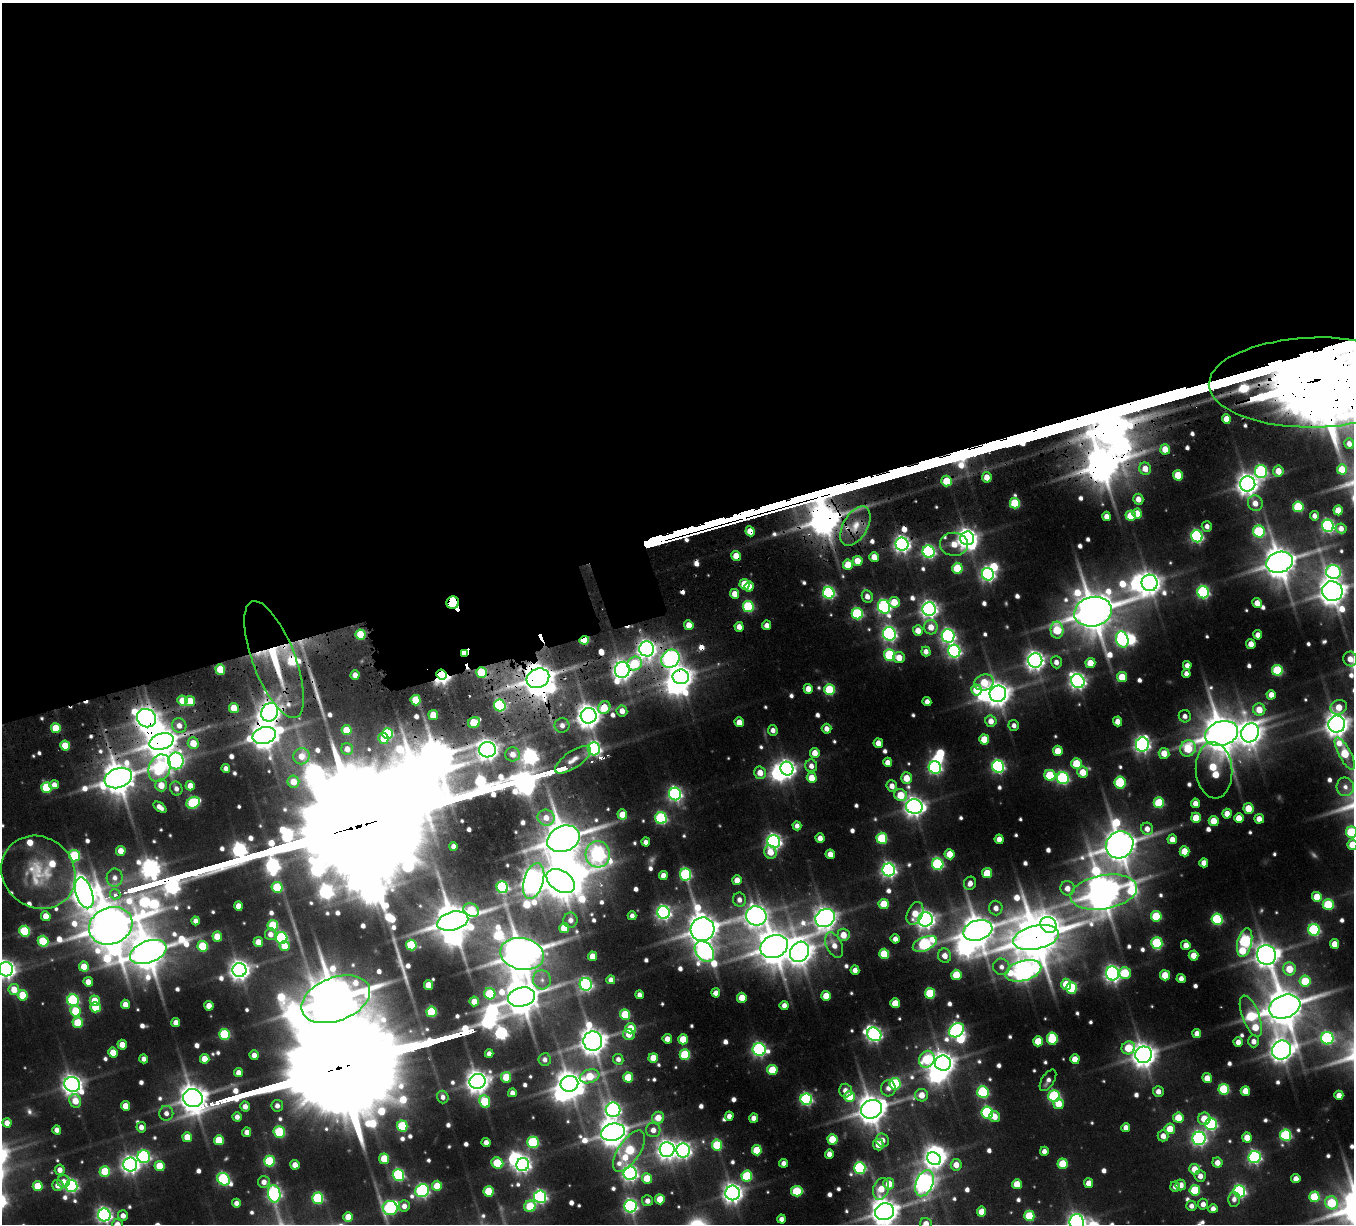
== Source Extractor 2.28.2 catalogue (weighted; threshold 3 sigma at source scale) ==
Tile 2 of 4 x 4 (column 2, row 1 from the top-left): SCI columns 1531-2882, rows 4088-5309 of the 5675 x 5681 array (HDU 1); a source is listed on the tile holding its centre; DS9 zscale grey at full resolution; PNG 1356 x 1226 px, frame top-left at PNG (2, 3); each listed source drawn as its Kron ellipse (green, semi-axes under 4 px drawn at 4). Shown black and unused: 45% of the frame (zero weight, under 3 of 6 exposures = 10% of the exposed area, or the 3 px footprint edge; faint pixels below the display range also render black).
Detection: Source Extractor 2.28.2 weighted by HDU 2 'WHT'; one run over the whole footprint, this tile lists its part. Background 0.102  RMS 0.011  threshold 0.0442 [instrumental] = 3 sigma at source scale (4.09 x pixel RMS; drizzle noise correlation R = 1.36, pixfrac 0.8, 0.05/0.05 arcsec/px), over >= 5 px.
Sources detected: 767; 13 too faint to see at this stretch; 27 inside a brighter object's white glare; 9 cosmic-ray / hot-pixel residue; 3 long thin detections or spike segments (spike, bleed or trail) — neither listed nor drawn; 9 inside a brighter listed object's ellipse — not listed separately; of the other 706, all 500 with FLUX_AUTO >= 5.13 (the completeness limit of this list) listed and drawn (206 fainter detections not listed), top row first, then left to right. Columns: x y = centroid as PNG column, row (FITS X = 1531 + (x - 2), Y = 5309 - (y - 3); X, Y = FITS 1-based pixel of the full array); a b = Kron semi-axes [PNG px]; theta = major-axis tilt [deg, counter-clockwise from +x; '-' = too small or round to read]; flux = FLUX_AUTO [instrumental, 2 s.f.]
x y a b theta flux
1315 382 106 45 1 39000
1226 419 5 4 - 14
1349 444 5 4 - 5.7
1165 449 5 5 - 18
1145 469 6 5 - 12
1342 469 5 5 - 20
1261 471 6 6 - 170
1278 471 5 5 - 15
1178 475 5 5 - 31
987 477 5 4 - 14
947 481 5 5 - 36
1248 484 7 7 - 880
1138 499 5 5 - 9.7
1015 503 5 5 - 59
1255 503 8 7 - 11
1298 507 5 5 - 71
1338 510 5 4 - 19
1137 513 5 4 - 15
1107 516 5 4 - 9.1
1131 516 5 5 - 31
1314 516 5 4 - 5.9
855 526 21 12 60 22
1207 526 5 5 - 5.4
1328 526 6 6 - 230
1341 528 5 5 - 6.9
750 531 5 4 - 20
1259 531 6 6 - 100
1197 536 6 5 - 190
967 538 7 7 - 720
902 544 6 6 - 440
954 544 14 11 -2 18
929 552 6 6 - 210
736 556 5 4 - 18
874 557 5 4 - 13
858 561 5 5 - 18
1279 562 14 10 17 2300
848 565 5 5 - 28
957 568 5 5 - 46
1333 572 7 7 - 230
988 574 6 6 - 280
1150 583 8 8 - 840
745 584 5 5 - 28
749 587 5 4 - 12
1332 591 10 9 - 1500
1203 592 6 6 - 170
829 593 6 5 - 170
735 594 5 4 - 13
867 596 6 5 - 7.1
894 602 5 5 - 23
453 603 6 6 - 1900
1257 603 5 4 - 13
748 606 5 5 - 94
884 607 7 6 - 240
929 609 7 6 - 460
1093 612 19 14 13 3800
857 614 6 5 - 110
689 625 5 4 - 14
767 625 5 4 - 6.8
739 627 5 4 - 8.4
931 627 7 7 - 13
918 630 5 5 - 11
1057 630 8 6 -88 51
361 634 5 5 - 37
889 634 6 6 - 290
1258 635 4 4 - 8.3
948 636 7 6 - 290
1122 639 8 6 -72 160
584 640 5 3 - 57
1251 644 5 4 - 12
647 649 7 7 - 670
926 651 5 4 - 6.6
954 651 6 6 - 240
464 653 4 3 - 300
890 655 6 5 - 88
899 658 5 5 - 13
274 659 62 21 -69 110
670 659 10 8 49 380
1350 659 7 7 - 11
1035 660 7 7 - 610
1056 662 6 5 - 6.8
1090 663 5 5 - 21
635 664 7 6 - 50
1187 665 4 4 - 6.5
220 669 5 5 - 34
622 670 8 7 - 710
1277 670 5 5 - 81
481 672 5 5 - 42
1186 674 4 4 - 6.3
355 675 5 4 - 11
441 675 5 5 - 640
681 677 8 7 - 990
1122 677 5 5 - 28
538 678 11 9 26 2100
1078 681 7 6 - 420
984 682 10 7 17 31
808 689 5 4 - 11
829 690 5 5 - 62
976 690 5 5 - 21
998 694 8 8 - 1100
1271 695 5 4 - 10
416 700 5 5 - 34
182 701 5 5 - 22
190 701 5 5 - 29
927 702 4 4 - 6.8
500 706 6 5 - 110
604 707 6 6 - 27
1339 707 8 7 - 17
234 708 5 5 - 21
1259 710 6 6 - 19
622 711 6 5 - 9.7
270 712 9 8 - 810
433 715 5 4 - 19
589 716 8 8 - 1100
1185 716 6 6 - 5.6
146 718 10 9 - 860
991 721 6 5 - 11
1118 721 5 4 - 12
474 722 6 5 - 37
739 722 5 4 - 13
1337 724 8 8 - 1100
562 725 7 7 - 5.6
1014 725 5 5 - 5.1
179 726 7 7 - 8.4
56 728 5 5 - 34
827 729 5 5 - 7.3
346 730 5 5 - 25
773 730 5 5 - 6
387 733 5 5 - 90
1222 733 17 12 17 3500
1250 733 10 8 63 1000
264 736 12 8 15 1300
383 738 5 5 - 15
984 739 5 5 - 29
161 742 12 8 18 2100
193 743 6 5 - 21
878 743 5 4 - 11
1142 744 7 6 - 380
65 746 5 5 - 34
1188 748 8 7 - 41
347 749 6 6 - 8.5
594 749 6 6 - 240
488 750 8 7 - 780
1058 751 5 5 - 21
815 753 5 4 - 13
1164 753 5 5 - 15
1345 753 18 6 -62 50
513 754 7 7 - 11
301 756 8 8 - 14
573 760 21 8 34 10
176 761 8 7 - 280
888 762 4 4 - 8.9
1076 763 5 5 - 41
811 766 6 6 - 6.7
998 766 6 6 - 210
935 767 6 6 - 210
160 768 14 10 69 120
226 768 4 4 - 6
787 769 7 6 - 510
1214 770 28 18 -86 60
1083 772 5 5 - 20
760 773 6 6 - 13
1050 775 5 5 - 49
118 778 14 9 19 2300
812 778 5 5 - 20
906 778 6 5 - 17
1063 778 6 6 - 170
293 782 6 6 - 14
1120 782 6 5 - 72
54 785 5 4 - 7.2
161 785 6 5 - 17
190 786 5 4 - 10
892 786 5 5 - 8.3
1345 787 9 8 - 7.1
46 788 5 5 - 65
176 789 7 6 - 5.3
675 794 6 6 - 270
901 795 6 5 - 28
193 803 7 5 29 98
1159 803 5 5 - 59
1195 803 5 4 - 8.2
160 807 7 4 -36 7.5
914 807 8 7 - 690
1248 808 6 5 - 23
622 814 5 4 - 18
1227 814 5 4 - 12
546 818 8 8 - 12
661 818 6 5 - 140
1196 818 5 5 - 26
1239 818 5 5 - 16
1259 819 5 4 - 11
1214 821 5 5 - 22
797 826 4 4 - 6
1147 829 6 6 - 8.4
1351 832 5 5 - 72
820 838 4 4 - 9.3
882 838 5 5 - 70
563 839 17 12 22 3200
999 839 5 4 - 10
1172 839 5 4 - 11
774 841 6 6 - 360
646 842 4 4 - 5.6
1120 845 14 13 - 2500
1352 845 5 5 - 22
453 846 4 4 - 5.7
121 851 5 4 - 16
1184 851 5 5 - 22
770 852 7 6 - 15
598 854 13 12 - 300
830 854 5 4 - 11
950 854 5 5 - 19
75 856 5 5 - 77
1204 863 4 4 - 8.9
938 864 6 5 - 140
889 870 6 6 - 330
38 872 39 35 -42 56
987 873 5 5 - 32
663 875 4 4 - 9.5
685 875 6 5 - 130
115 878 9 8 - 7.2
737 880 5 4 - 13
534 881 18 9 74 970
561 881 16 10 -33 2000
970 883 7 6 - 6.7
277 887 5 5 - 53
502 887 6 5 - 130
1067 888 7 7 - 10
1104 892 34 17 10 2900
84 893 16 8 -72 1300
115 894 5 5 - 5.8
1317 897 5 5 - 22
739 900 7 6 - 6.5
884 904 5 5 - 26
1328 905 5 5 - 62
239 906 5 4 - 12
996 908 7 6 - 7.5
471 910 8 6 -28 45
663 912 6 6 - 300
915 913 12 7 67 16
46 916 5 4 - 16
632 916 4 4 - 5.5
756 916 10 9 - 750
1156 916 5 5 - 55
825 918 10 8 33 920
925 919 7 7 - 590
1217 919 5 5 - 98
570 920 7 7 - 7
196 921 4 4 - 5.8
453 921 16 9 15 3300
273 925 5 5 - 52
1048 925 8 7 - 740
111 926 22 18 22 4700
564 928 5 5 - 29
703 929 12 11 - 2000
978 930 15 10 17 2200
1314 930 6 5 - 140
25 931 5 5 - 75
270 934 6 5 - 7.6
843 935 6 6 - 16
217 936 5 4 - 21
1036 937 23 11 12 4700
282 938 6 5 - 140
895 939 4 4 - 6.9
43 941 5 5 - 58
258 942 5 4 - 13
1245 942 14 7 77 170
1157 943 6 5 - 96
925 944 13 7 22 160
1334 944 5 4 - 14
411 945 5 5 - 70
834 945 13 7 -65 12
1186 945 5 4 - 10
203 946 5 5 - 57
285 946 5 5 - 18
774 947 14 11 23 2600
704 951 11 8 -51 450
148 952 19 11 20 2900
799 952 11 9 54 1200
522 954 22 16 -12 3300
884 954 5 5 - 46
1194 955 5 5 - 17
1266 955 10 9 - 1100
592 956 5 4 - 16
945 956 7 6 - 10
84 967 5 5 - 19
1001 967 8 8 - 6.9
6 969 7 7 - 610
1289 969 6 6 - 25
239 970 7 7 - 720
855 970 4 4 - 7.8
1023 971 18 10 17 760
1112 973 7 6 - 400
1125 973 6 6 - 43
956 975 5 5 - 34
1165 975 5 5 - 25
1181 978 4 4 - 6.9
542 980 9 9 - 7
611 980 4 4 - 6.1
1305 981 5 5 - 44
88 982 5 4 - 12
586 984 6 6 - 220
1066 984 6 5 - 20
428 985 5 4 - 20
1071 988 6 5 - 82
14 990 6 5 - 18
716 993 4 4 - 9.2
930 993 5 5 - 61
490 994 6 5 - 54
23 995 5 5 - 37
639 995 4 4 - 5.6
826 996 5 5 - 22
522 997 14 9 14 2500
742 998 5 5 - 19
336 999 36 21 21 5900
73 1000 6 5 - 130
95 1001 5 5 - 25
474 1001 5 4 - 15
895 1003 5 4 - 21
125 1004 5 4 - 11
784 1005 4 4 - 7.1
209 1006 5 4 - 13
95 1007 5 5 - 37
1285 1007 16 11 19 3500
75 1011 5 5 - 39
432 1012 5 5 - 64
625 1015 5 5 - 50
1251 1016 22 8 -69 87
78 1023 5 5 - 42
176 1023 4 4 - 9.5
630 1028 5 5 - 24
956 1030 8 6 42 270
1197 1033 4 4 - 8.8
224 1034 5 5 - 83
629 1034 6 5 - 12
874 1034 7 6 - 350
1327 1038 6 6 - 160
667 1039 4 4 - 10
683 1039 5 5 - 27
1052 1039 6 5 - 66
593 1041 10 9 - 1500
1038 1041 5 5 - 21
1254 1041 6 5 - 6.7
1238 1042 5 4 - 7.7
122 1045 5 4 - 13
1128 1048 7 6 - 32
759 1049 6 6 - 260
1281 1050 10 9 - 1000
113 1053 5 5 - 22
489 1054 4 4 - 6.2
254 1055 5 4 - 9.2
685 1055 5 5 - 70
1144 1055 8 8 - 1100
653 1058 5 5 - 22
144 1059 4 4 - 6.3
205 1059 5 5 - 17
618 1059 5 5 - 5.5
927 1059 9 7 62 79
1075 1059 5 4 - 15
545 1060 6 6 - 5.4
943 1063 8 7 - 1000
772 1070 5 5 - 36
238 1073 4 4 - 8.3
590 1076 10 6 19 32
506 1077 5 5 - 33
628 1077 5 5 - 39
1207 1078 5 4 - 14
1048 1080 12 6 58 5.5
478 1081 8 7 - 1000
569 1084 9 8 - 1400
895 1084 6 5 - 82
72 1085 8 7 - 700
888 1088 8 7 - 6.5
1224 1089 5 5 - 77
845 1090 7 6 - 6.7
1158 1091 5 5 - 7.3
1245 1091 5 4 - 16
983 1092 6 5 - 110
512 1093 4 4 - 5.7
922 1095 6 6 - 13
1339 1095 4 4 - 9.6
1054 1096 6 5 - 130
443 1097 6 5 - 5.3
849 1097 5 5 - 37
193 1098 10 9 - 1500
806 1099 6 5 - 180
75 1101 7 5 -69 18
485 1101 6 5 - 47
1059 1104 5 5 - 21
125 1106 5 4 - 16
245 1106 5 5 - 8.2
277 1106 6 6 - 6.3
871 1109 11 9 22 1700
613 1110 7 7 - 330
987 1112 6 5 - 130
166 1113 7 7 - 6.1
729 1116 4 4 - 6.7
237 1117 4 4 - 6.4
995 1117 5 5 - 11
658 1118 6 6 - 17
754 1118 4 4 - 8.1
1178 1118 5 5 - 25
1204 1119 6 6 - 20
7 1123 5 4 - 11
1211 1124 6 6 - 170
402 1126 5 5 - 73
141 1127 5 4 - 6.9
1126 1127 4 4 - 8.3
1170 1129 5 5 - 19
57 1130 4 4 - 6.5
653 1130 7 7 - 8.8
247 1132 4 4 - 7
279 1132 6 5 - 74
613 1132 12 8 15 1600
1286 1135 5 5 - 120
1163 1136 5 5 - 8.5
187 1137 5 4 - 17
1199 1138 7 6 - 280
1247 1138 5 5 - 14
832 1139 5 5 - 36
219 1140 5 5 - 34
882 1140 7 6 - 7.5
486 1142 4 4 - 7.1
533 1142 5 5 - 110
717 1145 5 5 - 55
878 1145 6 5 - 13
667 1150 7 7 - 670
683 1150 7 6 - 400
757 1150 5 5 - 37
629 1151 24 10 57 86
1044 1151 4 4 - 6.1
829 1154 4 4 - 7.7
144 1157 6 6 - 180
1254 1157 6 6 - 210
384 1159 5 5 - 32
934 1159 7 6 - 530
269 1161 5 5 - 67
497 1163 6 5 - 43
783 1163 4 4 - 5.6
1217 1163 5 5 - 10
523 1164 7 6 - 400
1063 1164 5 5 - 36
130 1165 7 7 - 520
295 1165 5 4 - 12
956 1165 5 5 - 11
160 1166 5 5 - 29
860 1168 6 5 - 150
1194 1169 5 5 - 16
60 1170 5 5 - 8.2
105 1171 5 5 - 40
630 1173 7 6 - 340
398 1175 6 5 - 150
747 1176 5 5 - 71
1200 1176 6 5 - 7.2
647 1178 5 5 - 28
224 1179 7 5 -39 150
1296 1179 4 4 - 9.3
64 1182 6 6 - 8.2
264 1182 6 6 - 7.7
924 1183 13 8 68 680
1089 1183 5 4 - 10
889 1184 5 5 - 19
1017 1184 5 5 - 19
58 1185 5 5 - 9.4
1181 1185 5 5 - 9.7
38 1186 5 5 - 31
71 1186 6 6 - 230
437 1186 5 5 - 24
1175 1187 5 5 - 5.3
881 1189 11 7 75 20
1195 1190 5 5 - 55
422 1191 7 6 - 230
488 1191 5 5 - 40
797 1191 6 5 - 53
1239 1191 6 6 - 190
733 1193 7 7 - 710
274 1194 9 6 -79 250
540 1197 6 6 - 240
1314 1197 5 5 - 47
318 1198 5 5 - 97
660 1199 5 5 - 25
1234 1199 7 6 - 5.5
647 1201 5 5 - 7
236 1203 4 4 - 5.9
1332 1203 6 6 - 52
1203 1204 5 5 - 6.9
404 1206 5 5 - 7.4
530 1206 6 5 - 49
630 1206 6 6 - 250
1191 1206 5 5 - 5.7
390 1208 7 7 - 170
1213 1209 4 4 - 7.4
884 1212 9 8 - 1600
982 1212 5 4 - 15
104 1215 6 6 - 350
123 1216 5 5 - 7.7
1029 1216 5 5 - 43
348 1217 5 4 - 18
782 1219 4 4 - 6.9
1077 1222 8 7 - 570
117 1224 5 5 - 9
926 1224 6 5 - 11
Overlapping masked pixels (flux is a lower limit): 29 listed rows (the first 20) at x y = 1315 382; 1226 419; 947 481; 855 526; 750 531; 902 544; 736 556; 453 603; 584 640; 647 649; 464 653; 274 659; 670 659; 635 664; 220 669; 622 670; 481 672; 441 675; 681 677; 538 678
Isophote crosses this tile's border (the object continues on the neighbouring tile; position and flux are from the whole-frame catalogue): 9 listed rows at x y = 1315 382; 1350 659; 1351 832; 1352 845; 6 969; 884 1212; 1077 1222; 117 1224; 926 1224